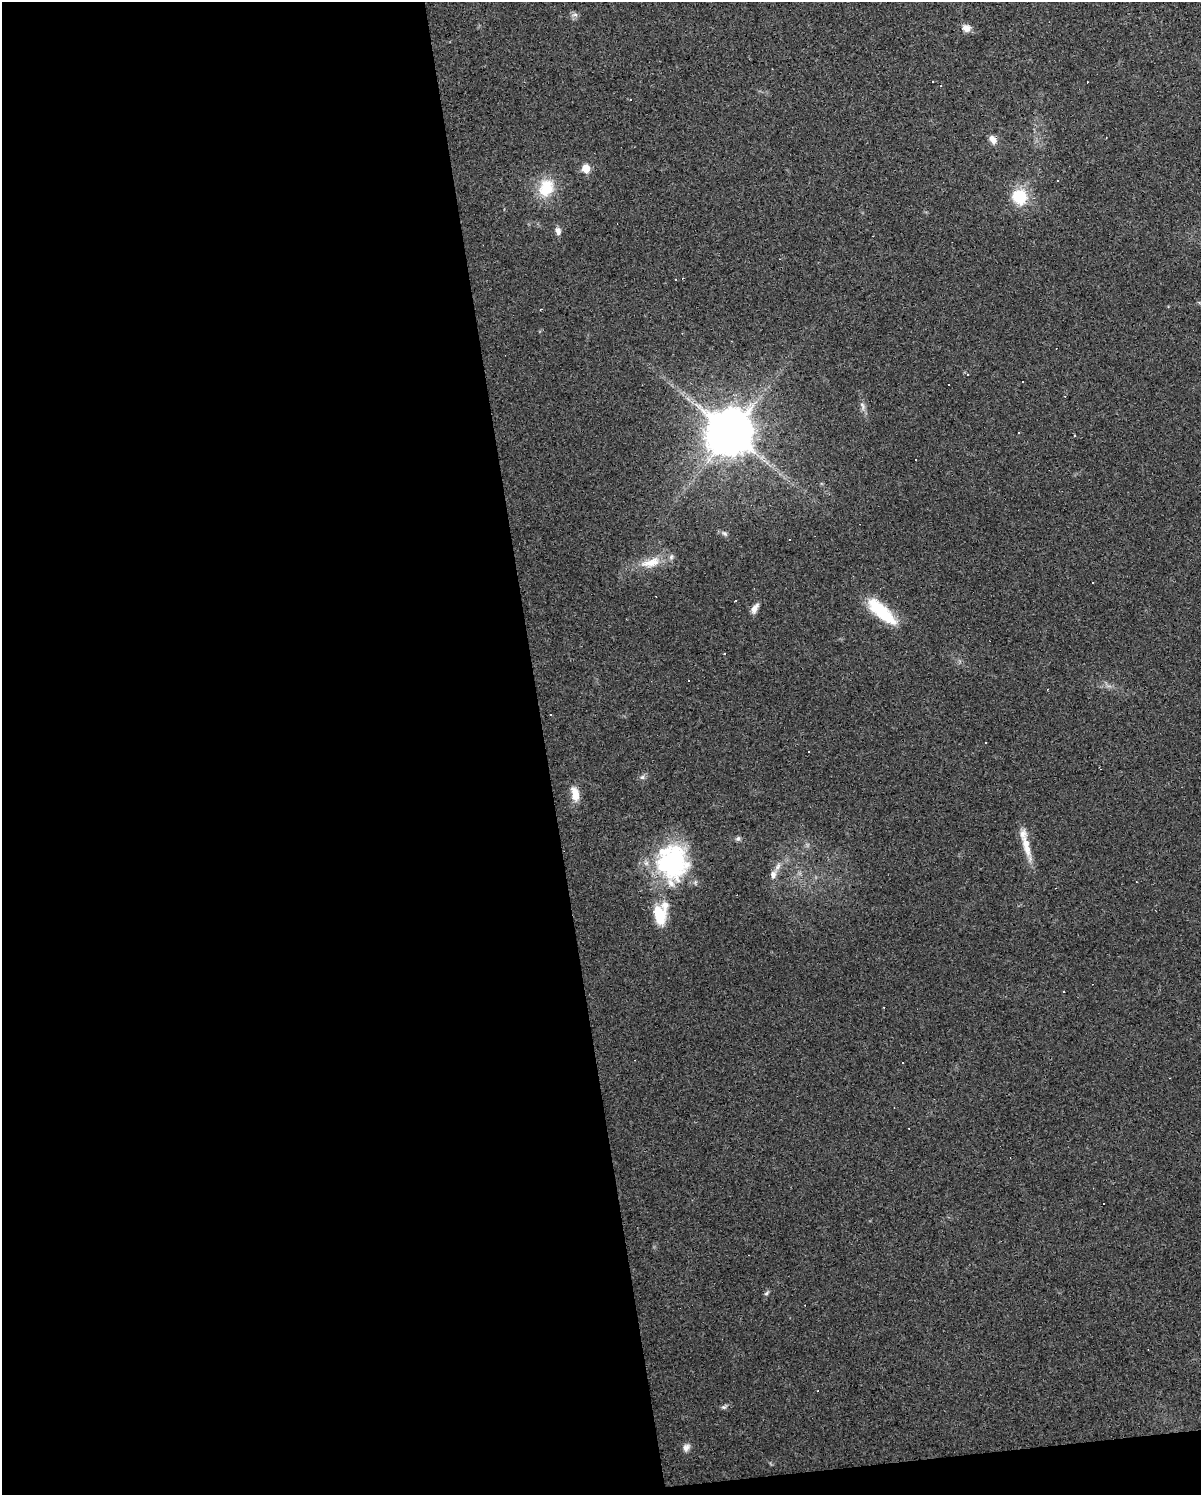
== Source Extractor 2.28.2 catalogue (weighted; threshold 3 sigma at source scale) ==
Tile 9 of 4 x 3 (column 1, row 3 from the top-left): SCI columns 1-1199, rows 20-1512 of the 4795 x 4562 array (HDU 1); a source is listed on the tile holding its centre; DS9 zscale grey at full resolution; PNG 1203 x 1497 px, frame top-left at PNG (2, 2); no overlay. Shown black and unused: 46% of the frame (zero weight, under 3 of 4 exposures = <1% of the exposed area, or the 3 px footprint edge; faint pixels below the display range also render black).
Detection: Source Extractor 2.28.2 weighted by HDU 2 'WHT'; one run over the whole footprint, this tile lists its part. Background 0.0683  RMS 0.0045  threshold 0.0204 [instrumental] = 3 sigma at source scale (4.5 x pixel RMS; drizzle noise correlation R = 1.50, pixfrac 1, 0.0396/0.0396 arcsec/px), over >= 5 px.
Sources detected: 60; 1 inside a brighter object's white glare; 21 cosmic-ray / hot-pixel residue — not listed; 4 inside a brighter listed object's ellipse — not listed separately; the other 34 listed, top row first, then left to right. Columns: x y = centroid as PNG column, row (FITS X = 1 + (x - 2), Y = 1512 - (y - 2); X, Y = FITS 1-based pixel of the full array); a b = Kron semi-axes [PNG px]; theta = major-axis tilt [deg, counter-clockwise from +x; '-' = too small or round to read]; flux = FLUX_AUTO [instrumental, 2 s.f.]
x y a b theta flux
575 15 9 4 8 1.2
966 28 10 9 - 3.3
941 86 3 2 - 0.44
631 99 2 2 - 0.42
993 139 11 7 -54 3.3
586 168 7 7 - 6.8
1057 180 3 2 - 0.34
546 188 26 19 77 15
1019 196 18 16 -54 18
558 231 10 7 -83 2
948 385 3 2 - 0.82
863 406 13 6 -73 2.1
1019 432 2 2 - 0.39
730 433 14 13 - 1900
916 459 3 3 - 0.64
725 533 7 5 -62 1
651 563 32 13 13 10
1092 582 2 2 - 0.38
755 608 13 6 62 3.1
881 611 42 14 -42 21
725 653 3 3 - 0.8
550 715 3 2 - 0.54
808 752 3 3 - 1.1
642 777 7 5 44 1.2
575 794 19 9 -79 6.3
738 839 7 6 - 1
1026 846 40 8 -76 8.6
672 862 43 35 88 65
773 874 11 7 74 2.6
659 915 23 14 -80 15
1104 1204 2 2 - 0.42
766 1293 7 5 40 0.97
724 1407 9 5 27 1.1
686 1447 10 8 52 2.3